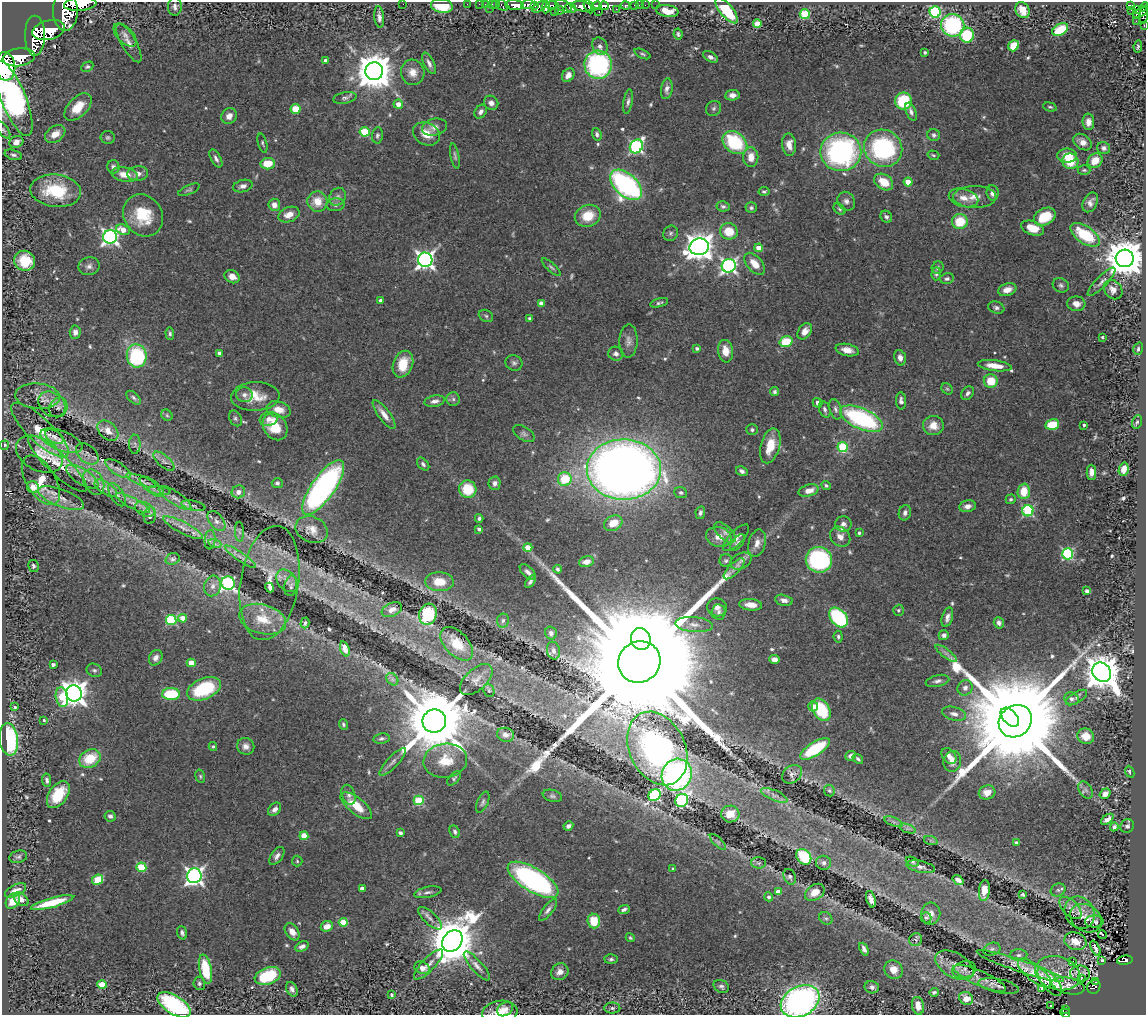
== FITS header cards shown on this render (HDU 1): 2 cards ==
NAXIS1  =                 1144
NAXIS2  =                 1013

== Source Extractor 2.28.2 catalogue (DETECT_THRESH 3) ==
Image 1144 x 1013 px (HDU 1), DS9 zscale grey, 1 PNG px = 1 image px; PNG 1148 x 1017 px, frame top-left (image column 1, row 1013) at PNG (2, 2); each listed source drawn as its Kron ellipse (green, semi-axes under 4 px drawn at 4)
Background 0.891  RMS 0.048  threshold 0.144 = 3 sigma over >= 5 px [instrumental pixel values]
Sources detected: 602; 3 with non-positive FLUX_AUTO (blend fragments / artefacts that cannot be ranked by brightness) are neither listed nor drawn; of the other 599, the 500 brightest by FLUX_AUTO listed and drawn (99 fainter detections omitted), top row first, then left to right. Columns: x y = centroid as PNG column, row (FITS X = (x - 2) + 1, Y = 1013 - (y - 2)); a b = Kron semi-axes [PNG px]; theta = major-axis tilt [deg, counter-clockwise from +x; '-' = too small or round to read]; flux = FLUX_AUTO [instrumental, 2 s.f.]
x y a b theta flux
80 4 16 6 5 3300
403 4 2 2 - 24
467 4 2 2 - 12
479 4 2 2 - 12
485 4 2 2 - 7.1
492 4 2 2 - 12
496 4 2 2 - 14
502 5 6 4 -30 79
515 5 9 5 -5 1100
528 5 7 4 4 860
534 5 3 2 - 13
553 5 6 3 -5 440
635 5 3 3 - 53
639 5 2 2 - 12
645 5 2 2 - 13
656 5 2 2 - 7.6
1130 5 4 3 - 100
442 6 11 7 -10 110
563 6 9 5 -32 490
582 6 10 5 -10 2100
597 6 4 3 - 840
604 6 5 4 - 760
625 6 4 3 - 290
175 7 9 7 88 12
540 7 8 4 35 140
546 7 6 3 85 250
589 7 7 3 -62 750
1144 7 5 4 - 270
490 8 3 2 - 54
571 8 6 3 -31 310
616 9 2 2 - 49
560 10 4 3 - 110
726 10 16 6 -50 180
1022 10 8 6 -62 41
1131 10 3 2 - 7.2
1137 10 4 3 - 72
65 11 20 12 -90 5200
554 11 2 2 - 19
599 11 3 2 - 20
667 11 11 6 -8 49
935 12 5 5 - 370
1141 12 9 3 32 290
805 14 5 5 - 200
1144 15 8 3 82 120
379 17 11 5 -84 15
1136 21 2 2 - 9.7
757 24 4 4 - 97
953 25 12 11 - 350
1144 26 3 2 - 15
49 30 16 9 14 3900
1060 30 8 5 28 150
678 34 5 4 - 5.8
125 35 14 7 -44 17
967 35 7 7 - 160
35 36 20 10 -90 4000
129 43 22 7 -60 25
600 46 9 7 -63 13
1014 46 6 5 - 67
1138 47 6 4 78 7
925 52 3 3 - 6.3
642 54 9 4 -24 5.6
19 57 16 9 8 3700
710 57 8 5 -29 13
325 60 4 3 - 8.2
429 63 12 5 -65 14
598 65 14 13 - 460
5 66 14 10 -83 9300
87 67 6 4 25 6.2
374 71 9 9 - 9400
413 72 13 11 -74 33
568 75 7 5 54 19
667 89 10 5 81 15
732 95 7 5 4 19
345 98 12 5 10 10
13 99 40 12 -68 1100
903 101 8 8 - 160
628 102 12 4 80 11
491 103 7 7 - 20
398 104 5 4 - 30
78 107 17 9 46 61
1050 107 7 4 -15 5.5
714 108 8 7 - 8.6
295 109 5 5 - 73
481 112 7 5 52 13
911 112 9 5 -67 11
229 116 8 7 - 20
1088 122 8 6 -87 20
434 127 13 8 14 22
3 130 9 5 -56 6.8
364 132 5 4 - 160
55 134 11 7 33 35
426 134 14 11 -27 46
597 134 6 4 -73 8.9
377 135 8 5 82 7.4
934 135 6 6 - 8.9
108 138 7 6 - 7.2
16 142 7 5 27 28
735 142 14 10 -38 210
1083 142 10 7 -36 23
262 143 10 4 -74 5.8
789 145 11 7 -84 29
636 146 7 6 - 620
883 148 19 18 - 420
1104 148 6 6 - 10
841 152 20 19 - 660
13 155 9 5 -18 8.5
933 155 6 4 -17 5.1
455 156 13 4 -79 8
1067 156 10 7 1 57
751 157 10 7 -89 38
216 158 10 5 -61 12
1070 161 8 7 - 73
1095 161 8 6 43 50
268 164 7 5 7 70
113 167 6 6 - 11
1084 170 6 4 0 5.4
125 174 13 7 -8 43
138 174 10 7 7 19
884 182 10 7 -33 67
908 182 4 4 - 61
626 185 19 11 -42 800
243 186 10 6 15 15
189 190 11 4 23 7.1
56 191 25 16 -6 160
764 191 5 4 - 5.9
993 193 8 6 -83 15
338 197 9 7 60 14
975 197 21 11 -1 41
964 198 15 9 -15 30
846 201 10 8 -57 15
317 202 10 10 - 54
1090 202 10 7 62 18
274 205 6 6 - 27
336 205 9 6 7 11
723 206 6 5 - 7.6
751 208 5 5 - 7.1
840 209 7 4 -41 5.7
143 215 22 19 -55 130
289 215 11 7 22 33
588 216 13 10 22 77
886 217 6 5 - 7.8
1045 217 11 8 28 85
960 222 8 7 - 93
1032 228 12 7 -18 59
123 230 7 5 -24 37
729 231 9 8 - 72
671 233 8 7 - 8.8
1085 235 17 8 -34 180
110 237 7 7 - 1100
699 247 10 8 14 4000
758 248 4 4 - 39
1125 258 9 9 - 10000
425 260 7 7 - 1500
25 261 10 10 - 86
755 264 13 7 -49 44
89 266 10 9 - 16
729 266 7 6 - 910
551 267 12 4 -42 7.5
938 268 6 5 - 8.4
936 274 6 4 86 8.1
232 277 8 6 -28 24
947 279 7 5 13 9
1102 282 19 5 46 16
1061 285 8 7 - 9
1007 290 9 6 17 27
1113 290 10 8 -49 27
381 301 4 3 - 16
541 303 4 4 - 22
659 303 9 4 15 6.5
1076 304 9 7 -6 20
996 308 8 6 -19 9.1
486 316 7 6 - 6.7
529 318 3 3 - 6.7
805 331 9 6 54 21
75 332 6 5 - 16
170 334 6 4 -86 6.8
1103 337 3 3 - 5.3
628 341 16 9 88 20
786 342 6 5 - 100
697 349 4 3 - 9.3
1138 349 6 5 - 8.4
847 350 12 6 -12 26
725 351 11 7 -82 41
220 353 4 4 - 24
616 354 7 7 - 14
137 356 11 10 - 290
900 358 8 5 -75 18
514 363 8 7 - 10
403 364 14 9 68 82
995 366 17 5 -7 42
991 381 7 7 - 77
947 389 6 5 - 5.4
775 392 4 4 - 6.9
968 393 7 5 49 9.9
244 395 8 7 - 15
38 396 22 12 -4 27
255 396 24 14 3 71
134 398 8 5 -42 8
453 399 7 6 - 10
435 401 10 5 11 16
901 401 8 5 -87 13
818 403 5 4 - 17
52 404 14 11 -39 27
58 407 10 8 57 16
825 409 9 5 -69 10
835 409 10 6 -72 11
279 410 12 8 -16 37
384 414 17 6 -54 28
167 415 6 5 - 5.3
235 418 8 6 -62 8.2
269 419 9 7 17 18
861 419 23 10 -24 460
1137 422 7 5 72 5.8
1052 424 7 5 13 85
933 425 10 9 - 37
1084 425 3 3 - 6.2
275 427 14 11 -56 91
40 430 37 12 -43 76
752 430 6 5 - 6.3
108 431 12 8 -43 28
524 434 12 6 -32 11
54 437 10 6 -30 10
61 441 22 10 -21 30
135 444 9 5 89 8.9
4 445 5 4 - 7.7
770 446 18 9 75 74
842 447 5 5 - 240
39 454 25 16 -29 40
87 454 13 8 -41 16
164 461 13 6 -41 11
57 464 39 10 -44 83
423 464 7 5 -48 8.4
118 469 15 6 -33 16
624 469 37 30 -1 4600
1124 469 7 5 76 30
742 471 6 4 -32 11
1091 472 7 5 -89 17
82 477 18 8 -33 30
565 479 7 7 - 120
41 480 28 14 -58 57
141 481 16 4 -21 16
94 482 14 9 -61 24
277 483 5 5 - 8.9
495 483 7 6 - 14
826 485 5 4 - 6.1
33 487 6 5 - 22
152 487 15 6 -38 18
323 487 32 11 55 1100
106 488 13 6 -33 19
468 489 9 8 - 100
159 491 11 4 -9 10
809 491 10 5 15 33
1024 491 8 6 87 72
238 492 7 6 - 21
681 493 6 5 - 7
117 495 13 6 -58 15
61 498 24 8 -20 36
175 498 19 6 -33 19
1011 499 5 4 - 5.7
133 503 19 5 -27 19
193 506 12 5 -12 9.6
967 506 8 6 10 16
145 509 10 6 -25 12
1028 511 5 5 - 330
700 513 6 4 80 8.7
905 513 8 6 74 13
150 516 8 6 78 19
479 518 4 3 - 5.8
216 521 11 7 -53 14
613 523 10 7 24 50
843 524 8 7 - 18
183 528 22 5 -27 24
479 529 4 3 - 7
312 530 17 13 -23 32
239 532 10 4 -88 5.9
725 532 13 7 -42 15
859 533 3 3 - 6.7
719 537 13 10 -14 35
840 537 11 9 -44 27
736 538 17 7 45 24
210 540 9 5 86 9.2
738 542 10 5 50 8.3
757 543 14 8 75 26
215 544 7 4 -18 6.3
528 548 4 4 - 50
1068 554 5 5 - 380
240 557 19 4 -34 16
173 559 7 5 19 8.6
819 560 13 12 - 450
726 561 6 6 - 6.8
741 561 11 7 27 16
586 562 7 5 15 23
33 566 6 5 - 6.8
557 569 4 3 - 7
734 569 13 5 45 16
528 572 10 5 -43 14
287 581 12 9 -52 19
530 581 7 3 55 9
439 582 14 9 -3 67
228 583 7 6 - 620
269 583 58 29 81 93
213 586 10 8 74 16
291 586 10 6 79 8.7
270 588 5 4 - 9.8
1087 591 4 4 - 9.3
784 600 9 5 -12 14
751 605 11 6 -6 32
717 607 10 9 - 19
392 610 11 6 24 22
898 610 5 5 - 6.2
719 612 7 7 - 10
428 614 11 8 73 240
838 617 11 7 -48 310
947 617 10 5 73 15
183 618 4 4 - 41
263 619 24 14 -15 87
171 620 5 5 - 290
503 621 7 6 - 8.6
305 623 5 3 - 7.8
999 623 6 5 - 9.8
694 625 18 7 -5 29
551 633 6 6 - 10
944 635 5 5 - 12
838 637 6 4 -84 6.7
641 639 11 9 -78 5500
457 644 20 11 -47 83
345 649 8 4 -71 18
553 651 9 6 -77 10
946 653 13 4 -37 12
156 658 8 6 62 17
774 659 5 4 - 23
639 662 21 20 - 270000
191 663 4 4 - 58
53 664 4 3 - 11
94 670 8 6 -23 8.9
1102 672 10 8 -48 8700
392 679 7 5 -47 8.8
476 680 20 10 43 27
937 681 12 5 13 12
965 688 8 7 - 15
204 689 18 10 23 240
489 690 7 5 -70 5.2
74 693 8 8 - 3600
171 694 9 6 2 150
62 697 10 6 -80 74
1076 697 12 5 31 11
1071 699 7 6 - 13
813 706 5 5 - 27
15 707 4 3 - 5.5
821 710 12 8 -61 170
954 714 12 6 -15 17
1010 717 11 7 -47 9600
44 720 3 3 - 5.3
434 721 12 11 - 37000
1015 721 17 15 41 120000
343 724 5 4 - 6.1
506 735 8 7 - 14
1086 736 8 7 - 52
381 738 8 5 10 7.6
9 739 16 9 -83 340
213 746 4 4 - 5.3
246 746 9 8 - 18
657 748 38 28 -64 730
815 749 17 6 32 170
851 756 5 4 - 11
949 756 9 6 -51 18
90 759 11 8 29 100
858 759 6 4 -40 6.5
445 761 22 17 6 85
952 761 10 8 76 23
393 762 18 5 46 18
1130 772 6 4 -66 6.4
792 774 11 8 36 12
677 775 16 15 - 830
200 776 7 4 -73 5.2
454 778 9 5 46 6.2
47 780 7 4 -81 8.6
1086 790 9 6 -59 10
829 791 6 5 - 5.1
987 792 8 7 - 28
1105 794 6 4 34 17
58 795 15 9 56 97
349 795 10 6 -71 14
655 795 6 5 - 520
774 795 14 5 -23 15
552 796 10 6 -17 8.4
419 800 5 5 - 170
682 800 7 6 - 580
483 802 11 5 68 9.2
356 806 19 8 -38 77
275 809 7 5 46 13
730 814 9 8 - 45
110 816 6 5 - 9.7
1107 819 7 4 38 20
893 822 10 3 -21 7.3
568 826 5 4 - 10
1127 826 7 6 - 7.8
1114 827 5 4 - 14
907 828 9 4 -18 7.1
455 832 6 5 - 8.8
400 833 4 3 - 10
304 836 4 4 - 76
931 841 7 4 -19 5.3
718 842 10 4 -45 7.5
1017 843 4 3 - 7.7
277 856 10 5 54 14
18 857 9 6 16 7.5
804 857 8 6 -50 180
297 861 5 5 - 5.3
912 862 7 4 -24 7.2
759 863 7 5 -1 7.8
824 863 7 7 - 12
141 867 5 4 - 160
921 867 14 6 -12 15
673 869 3 3 - 5.9
194 876 7 7 - 1400
790 877 8 6 -69 8.3
98 880 6 5 - 110
533 880 29 11 -32 820
958 880 6 4 -36 16
362 888 4 4 - 16
15 890 11 5 26 20
1058 890 8 6 23 8.6
984 891 10 5 84 35
428 892 14 5 12 12
778 892 4 4 - 27
815 892 10 7 33 40
1023 895 4 3 - 5.4
769 897 4 4 - 6.6
21 899 8 5 -42 21
871 899 8 4 -72 14
13 901 8 6 55 50
52 903 22 5 15 100
1071 908 14 7 -45 20
624 909 6 3 23 9.7
548 910 13 5 52 13
1080 913 17 14 -59 33
931 914 11 9 79 24
430 918 15 6 -42 18
826 918 7 5 -39 7.2
926 918 5 5 - 5.9
1086 918 17 13 -30 30
594 921 7 6 - 78
1094 921 9 6 1 11
343 922 4 4 - 110
327 926 6 5 - 27
292 932 9 6 -56 28
182 933 7 4 -73 8.9
1102 935 4 3 - 67
630 938 4 3 - 5.3
916 940 6 6 - 5.7
452 941 12 9 53 16000
1075 941 11 8 -16 42
302 946 7 4 26 12
1095 948 8 3 -67 9.1
864 949 7 4 -65 11
992 949 9 6 20 9.4
1019 955 8 5 1 11
611 959 6 5 - 6.6
1102 960 4 3 - 6.1
1125 960 8 4 7 87
1072 962 3 3 - 43
428 965 20 6 46 25
955 965 21 12 -30 33
477 966 18 6 -49 19
1020 966 46 6 -19 35
422 968 8 6 -27 29
205 969 15 6 -79 140
893 970 9 8 - 36
964 970 12 8 15 14
560 972 9 8 - 26
1035 973 20 8 -39 39
1058 973 23 16 -16 75
1080 973 10 8 -2 13
268 976 13 8 19 190
980 978 28 7 -24 38
1081 979 3 2 - 7.2
1050 982 17 7 -51 13
1095 982 3 3 - 17
199 983 6 6 - 8.8
102 984 4 4 - 100
721 986 8 6 -28 11
999 986 20 7 -11 15
1068 986 17 8 -14 16
872 987 7 6 - 11
1094 987 7 6 - 60
1042 988 3 3 - 40
292 989 7 5 -63 13
934 992 5 3 - 6.3
392 995 4 3 - 6.3
966 998 7 6 - 34
800 1001 20 15 27 1300
174 1005 18 9 -33 430
918 1006 9 6 -79 29
1051 1006 3 2 - 6.3
612 1008 8 5 0 8.6
505 1009 8 6 33 14
1066 1009 3 2 - 13
500 1013 17 12 8 44
1065 1013 5 3 - 36
At the frame edge (FLAGS 8, measured only in part): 11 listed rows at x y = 80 4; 1144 7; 65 11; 1144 15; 1144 26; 5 66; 3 130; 800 1001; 174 1005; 500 1013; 1065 1013
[99 fainter detections neither listed nor drawn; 3 non-positive-flux detections neither listed nor drawn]